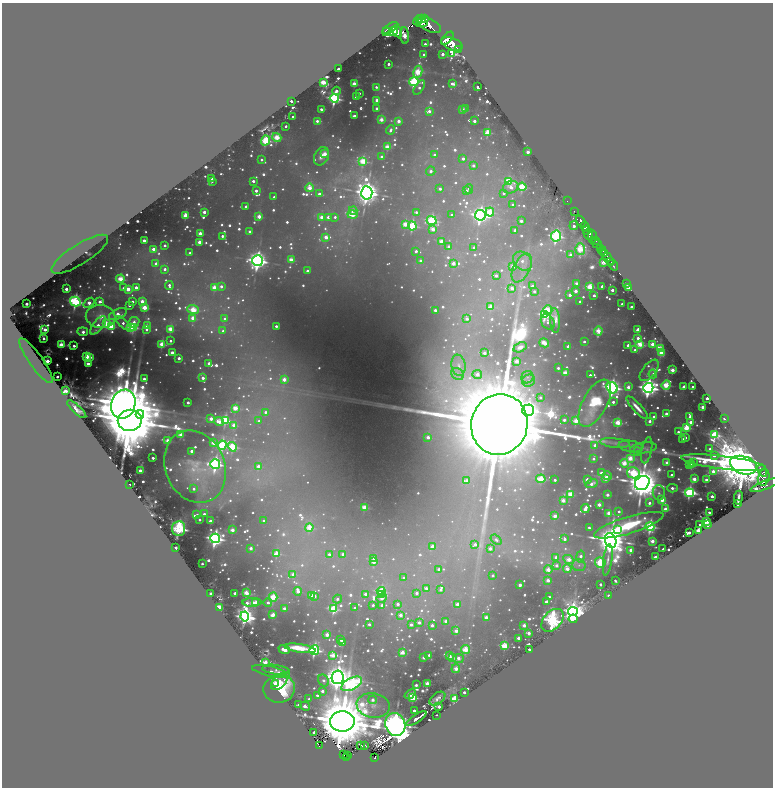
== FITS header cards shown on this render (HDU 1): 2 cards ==
NAXIS1  =                 1541
NAXIS2  =                 1571

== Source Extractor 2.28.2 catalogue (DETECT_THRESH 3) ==
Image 1541 x 1571 px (HDU 1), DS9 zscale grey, zoomed out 1/2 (1 PNG px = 2 x 2 image px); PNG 775 x 790 px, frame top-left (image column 1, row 1570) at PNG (2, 3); each listed source drawn as its Kron ellipse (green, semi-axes under 4 px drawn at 4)
Background 1.21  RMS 0.037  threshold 0.112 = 3 sigma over >= 5 px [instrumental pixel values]
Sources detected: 1604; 122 cannot appear on this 1/2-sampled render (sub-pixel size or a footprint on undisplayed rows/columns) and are neither listed nor drawn; of the other 1482, the 500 brightest by FLUX_AUTO listed and drawn (982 fainter detections omitted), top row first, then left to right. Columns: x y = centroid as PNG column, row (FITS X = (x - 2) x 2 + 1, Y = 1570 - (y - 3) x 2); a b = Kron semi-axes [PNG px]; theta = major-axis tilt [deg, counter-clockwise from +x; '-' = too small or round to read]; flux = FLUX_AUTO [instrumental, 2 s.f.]
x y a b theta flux
422 18 4 3 - 2100
425 18 2 2 - 320
418 20 5 3 - 1700
422 23 5 3 - 2200
428 24 13 6 -26 5300
390 28 9 4 31 5000
393 31 5 3 - 1900
397 31 6 4 -63 3600
386 32 4 2 - 700
405 36 8 3 -87 470
447 38 8 3 48 9200
425 44 3 2 - 40
452 44 11 6 -21 7600
458 50 2 1 - 140
424 54 2 2 - 39
443 54 3 2 - 50
452 54 3 3 - 1100
389 64 2 2 - 53
339 69 3 3 - 71
418 72 6 4 80 480
323 82 4 3 - 210
414 82 5 4 - 1400
354 84 3 3 - 260
452 84 2 2 - 55
376 87 3 2 - 34
478 87 2 2 - 75
419 88 8 4 57 56
336 91 4 3 - 62
359 93 2 2 - 34
356 97 2 2 - 78
334 98 4 4 - 2300
377 100 3 3 - 110
291 101 3 2 - 38
377 108 2 2 - 44
321 109 2 2 - 50
466 109 2 2 - 140
462 110 3 3 - 150
429 111 2 2 - 72
354 116 2 2 - 110
293 117 3 2 - 53
381 120 3 3 - 150
317 121 3 2 - 71
399 121 3 3 - 120
474 121 2 2 - 88
286 126 2 2 - 49
391 130 4 3 - 35
488 132 3 3 - 480
277 137 5 4 - 500
266 140 5 4 - 710
387 147 3 3 - 300
528 152 4 3 - 84
325 154 4 3 - 170
434 155 4 3 - 51
321 156 10 7 64 100
382 157 2 2 - 100
463 159 2 2 - 63
262 160 2 2 - 43
363 161 4 4 - 530
473 166 2 2 - 59
431 171 4 4 - 48
212 179 2 2 - 44
212 181 3 2 - 42
253 181 3 3 - 41
508 181 4 4 - 550
511 187 8 6 18 83
522 187 4 4 - 690
310 188 4 3 - 260
440 189 2 2 - 47
469 189 5 3 - 39
256 191 2 2 - 63
466 191 3 3 - 34
367 193 7 5 -85 14000
504 193 2 2 - 36
319 194 2 2 - 53
274 197 2 2 - 37
567 201 2 1 - 36
513 205 2 2 - 37
246 206 2 2 - 37
353 211 4 4 - 55
574 211 2 1 - 60
204 212 3 2 - 98
416 212 3 3 - 34
490 212 4 4 - 430
185 215 4 4 - 170
352 215 5 3 - 340
452 215 2 2 - 55
480 215 5 5 - 4800
259 217 3 3 - 220
322 217 4 3 - 150
328 217 4 3 - 62
335 217 3 3 - 37
432 220 5 4 - 1200
521 221 2 2 - 76
581 221 6 2 -56 2400
405 224 4 3 - 250
412 226 4 4 - 820
574 226 4 2 - 64
585 227 5 2 - 4000
433 229 3 3 - 140
515 230 2 2 - 55
587 231 3 2 - 350
249 232 3 2 - 53
200 233 2 2 - 160
588 234 5 3 - 910
222 236 3 2 - 46
556 236 5 5 - 1600
592 236 6 4 -89 980
326 237 4 3 - 190
595 240 2 1 - 320
144 241 3 3 - 77
441 241 3 3 - 200
199 242 3 3 - 140
597 244 6 3 -33 1600
165 245 3 2 - 34
449 247 3 2 - 83
474 248 3 2 - 38
600 248 3 3 - 2100
153 249 4 3 - 80
580 249 6 4 -84 580
602 250 4 2 - 1400
416 251 2 2 - 58
190 253 2 2 - 43
80 254 33 10 32 98
605 254 3 2 - 690
570 255 2 2 - 80
607 257 10 2 -51 1600
291 260 3 3 - 260
257 261 5 5 - 7100
420 261 3 3 - 50
523 261 10 8 -45 89
603 262 4 3 - 64
610 262 3 2 - 400
156 263 3 2 - 63
453 263 3 3 - 93
613 265 6 2 -52 460
513 266 3 3 - 150
522 268 15 8 62 90
165 269 2 2 - 58
307 271 2 2 - 58
496 276 3 2 - 56
120 279 4 4 - 280
576 283 3 2 - 53
626 283 2 2 - 150
169 285 4 2 - 50
221 286 3 2 - 79
532 286 3 3 - 38
602 286 2 2 - 68
136 287 2 2 - 86
590 287 3 3 - 530
629 287 4 3 - 83
124 288 3 2 - 40
214 288 3 3 - 260
512 288 3 3 - 120
66 289 3 2 - 84
128 289 3 3 - 160
612 290 2 2 - 89
534 291 2 2 - 35
576 291 2 2 - 100
570 295 2 2 - 93
594 295 2 2 - 48
142 301 3 3 - 130
580 301 2 2 - 39
75 302 5 4 - 2700
100 302 3 3 - 69
133 302 2 2 - 38
89 303 6 4 37 100
27 304 2 2 - 37
622 304 2 2 - 66
129 305 2 2 - 36
144 307 4 3 - 230
491 307 3 3 - 210
631 307 2 2 - 36
193 310 6 4 -20 490
435 310 2 2 - 62
548 310 4 3 - 300
118 314 9 5 25 140
545 315 4 3 - 1500
101 316 15 11 -9 280
193 318 3 3 - 240
225 319 3 2 - 83
467 319 4 3 - 53
555 320 12 5 -86 130
134 322 6 5 - 76
548 322 8 6 -55 61
123 323 9 4 -42 59
106 324 4 3 - 300
98 325 11 5 51 160
111 326 4 3 - 380
147 326 3 3 - 89
276 326 2 2 - 41
133 327 4 3 - 720
130 328 3 3 - 280
45 329 3 2 - 60
147 329 3 3 - 44
170 329 3 3 - 330
638 330 3 2 - 140
223 331 3 3 - 39
598 331 4 3 - 280
83 332 5 4 - 94
44 338 2 2 - 34
638 338 2 2 - 74
171 341 2 2 - 44
584 341 2 2 - 39
544 343 5 3 - 120
162 344 3 3 - 330
640 344 3 3 - 420
652 344 2 2 - 220
61 345 3 3 - 190
628 345 2 2 - 49
74 346 2 2 - 51
568 346 3 2 - 54
520 347 7 4 27 78
660 349 4 2 - 350
635 350 2 2 - 34
172 353 3 3 - 42
484 353 2 2 - 92
661 353 3 3 - 200
87 357 3 3 - 400
90 357 2 2 - 98
179 358 2 2 - 100
36 361 27 6 -54 76
47 361 3 3 - 130
517 361 3 3 - 200
209 363 2 2 - 100
88 364 3 3 - 110
458 365 10 7 -81 64
558 368 2 2 - 48
649 370 13 6 51 47
672 370 2 2 - 250
565 373 3 3 - 240
458 374 7 5 -37 38
477 374 5 4 - 69
653 374 4 4 - 51
590 375 2 2 - 35
57 377 2 2 - 43
527 377 6 6 - 36
203 378 2 2 - 89
144 379 2 2 - 57
284 379 3 3 - 160
529 381 7 5 30 43
666 385 5 4 - 610
628 387 3 3 - 83
683 387 3 2 - 110
693 387 2 2 - 75
612 388 6 5 - 4900
648 388 5 5 - 8100
66 391 2 2 - 170
540 397 3 3 - 37
707 398 2 2 - 48
188 402 2 2 - 63
613 402 2 2 - 59
595 403 26 12 61 540
123 404 15 12 69 87000
703 407 2 2 - 260
235 408 3 3 - 320
637 408 15 3 -47 120
77 409 12 4 -42 81
528 410 6 5 - 3700
265 412 3 3 - 40
140 414 4 4 - 3900
666 414 2 2 - 70
690 416 4 2 - 61
654 417 2 2 - 60
211 419 3 3 - 170
724 419 2 2 - 36
130 420 12 10 8 160000
225 420 4 3 - 920
564 420 2 2 - 86
259 421 3 3 - 34
576 421 3 3 - 350
650 421 2 2 - 95
219 422 5 3 - 150
691 422 3 2 - 94
618 423 4 3 - 410
499 424 30 28 74 290000
234 425 4 3 - 180
687 428 3 3 - 510
678 432 2 2 - 47
181 435 3 2 - 190
715 435 3 3 - 1000
428 437 3 2 - 85
685 438 2 2 - 69
683 439 2 2 - 35
168 441 3 3 - 190
214 443 3 3 - 170
615 443 15 4 -7 39
222 445 5 4 - 1400
595 445 2 2 - 73
631 446 12 5 -10 49
232 447 5 4 - 770
644 448 13 5 8 42
710 449 2 2 - 47
647 450 13 5 79 34
192 451 2 2 - 75
638 452 4 3 - 95
714 456 2 2 - 47
153 458 2 2 - 45
630 458 4 3 - 270
593 459 2 2 - 37
624 463 4 3 - 330
667 463 3 3 - 220
693 463 3 2 - 53
723 463 43 6 -7 1900
215 464 5 5 - 2600
689 464 2 2 - 88
691 465 3 3 - 290
743 465 14 8 -18 83000
258 466 3 3 - 110
195 467 37 29 -67 410
140 471 3 3 - 84
713 471 2 2 - 85
762 471 6 3 -62 910
601 473 3 2 - 77
633 473 6 5 - 700
672 475 2 2 - 52
607 476 5 3 - 120
764 477 8 5 77 2300
605 478 3 3 - 170
541 479 4 3 - 440
587 479 2 2 - 53
694 479 3 2 - 200
467 480 3 3 - 45
555 480 2 2 - 43
706 480 2 2 - 75
642 483 8 6 40 42000
592 484 6 4 19 87
129 485 2 2 - 68
764 485 15 4 22 1700
672 488 5 3 - 54
194 489 4 3 - 43
659 493 7 6 - 40
689 493 4 4 - 2100
570 494 3 3 - 310
607 495 2 2 - 110
712 496 2 2 - 76
738 498 7 2 82 70
563 500 4 3 - 180
662 500 3 3 - 160
649 503 2 2 - 56
737 504 2 2 - 120
599 505 2 2 - 140
364 507 3 3 - 240
585 509 4 2 - 160
665 509 3 3 - 170
619 511 2 2 - 38
709 512 2 2 - 40
609 513 3 3 - 240
204 514 2 2 - 51
197 515 3 3 - 60
555 516 3 3 - 180
199 520 2 2 - 34
210 521 2 2 - 130
264 521 2 2 - 50
706 521 3 2 - 550
707 524 2 2 - 220
629 525 36 8 17 990
700 525 2 2 - 90
309 527 4 4 - 350
589 527 2 2 - 34
650 527 4 4 - 2000
179 529 7 6 - 1200
232 530 2 2 - 190
618 530 3 3 - 500
698 530 2 2 - 440
689 532 3 2 - 110
215 538 5 5 - 5200
565 539 3 3 - 46
496 540 6 4 -38 36
611 540 7 5 -69 33000
652 541 3 3 - 120
475 544 4 3 - 59
432 546 2 2 - 120
176 548 2 2 - 100
251 548 2 2 - 82
490 548 3 3 - 71
663 549 2 2 - 110
631 550 2 2 - 140
277 554 3 3 - 390
329 554 2 2 - 45
343 554 2 2 - 60
581 556 6 3 80 65
556 557 3 3 - 56
655 557 2 2 - 180
373 558 3 2 - 66
569 560 5 4 - 180
608 560 16 4 82 56
374 562 3 3 - 85
600 562 5 5 - 590
202 564 2 2 - 37
556 565 2 2 - 84
579 565 7 6 - 38
567 568 4 3 - 190
439 569 2 2 - 34
548 569 4 3 - 170
293 574 3 3 - 130
493 575 2 2 - 39
404 578 2 2 - 45
548 580 3 3 - 130
615 581 3 2 - 42
600 584 3 2 - 61
520 585 2 2 - 120
426 588 3 2 - 66
441 590 2 2 - 51
298 591 4 3 - 98
381 591 4 4 - 680
235 593 2 2 - 47
246 593 4 3 - 230
417 593 2 2 - 50
211 594 2 2 - 160
365 594 2 2 - 92
381 594 3 2 - 35
311 595 3 3 - 170
608 595 2 2 - 38
315 596 3 3 - 40
273 597 4 4 - 540
549 597 2 2 - 66
382 598 5 3 - 120
337 599 5 3 - 38
252 602 9 3 2 150
268 602 4 3 - 42
546 602 3 3 - 48
255 603 3 3 - 180
398 604 2 2 - 53
457 604 2 2 - 130
373 605 2 2 - 38
382 605 2 2 - 41
219 607 3 2 - 370
284 608 2 2 - 89
355 608 2 2 - 45
333 609 4 4 - 850
573 611 5 4 - 14000
273 615 3 3 - 220
400 615 3 2 - 99
245 616 5 4 - 7500
486 617 3 3 - 120
573 619 4 3 - 420
552 620 13 8 47 2600
446 621 3 2 - 110
419 622 3 2 - 52
369 624 2 2 - 58
411 625 2 2 - 60
432 625 2 2 - 63
524 625 3 3 - 81
456 631 3 2 - 140
528 633 3 2 - 97
327 635 3 2 - 180
518 638 2 2 - 120
341 640 3 2 - 40
343 642 2 2 - 66
504 646 3 3 - 650
300 648 16 4 -8 320
465 649 4 4 - 310
529 649 2 2 - 35
284 650 6 3 -20 170
314 650 5 4 - 2000
402 652 3 3 - 210
333 655 4 3 - 180
429 655 2 2 - 66
449 656 3 3 - 78
424 657 2 2 - 110
452 658 3 3 - 220
458 658 5 4 - 82
265 662 4 3 - 110
456 669 4 4 - 130
276 670 14 4 -8 44
271 672 19 5 -12 83
338 677 7 6 - 18000
323 680 6 5 - 35
279 682 10 6 48 210
275 683 3 2 - 49
427 683 3 3 - 150
352 684 11 6 28 2400
416 685 3 2 - 44
279 689 16 13 9 750
322 691 3 2 - 80
464 692 2 2 - 96
410 694 6 3 40 63
317 695 3 2 - 40
413 697 3 3 - 440
309 699 2 2 - 68
437 699 9 5 37 55
454 699 3 3 - 990
373 700 4 4 - 52
298 705 3 3 - 41
373 705 16 12 -11 140
305 706 5 3 - 59
439 707 2 2 - 210
414 711 3 2 - 62
436 715 2 2 - 53
416 718 11 2 33 96
342 721 12 10 2 140000
395 725 12 10 -70 22000
314 732 2 2 - 67
319 745 4 3 - 290
361 746 3 2 - 79
364 746 3 2 - 77
343 755 2 1 - 130
348 756 3 1 - 34
346 757 4 2 - 140
374 758 4 3 - 210
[982 fainter detections neither listed nor drawn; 122 sub-pixel or undisplayed-footprint detections neither listed nor drawn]